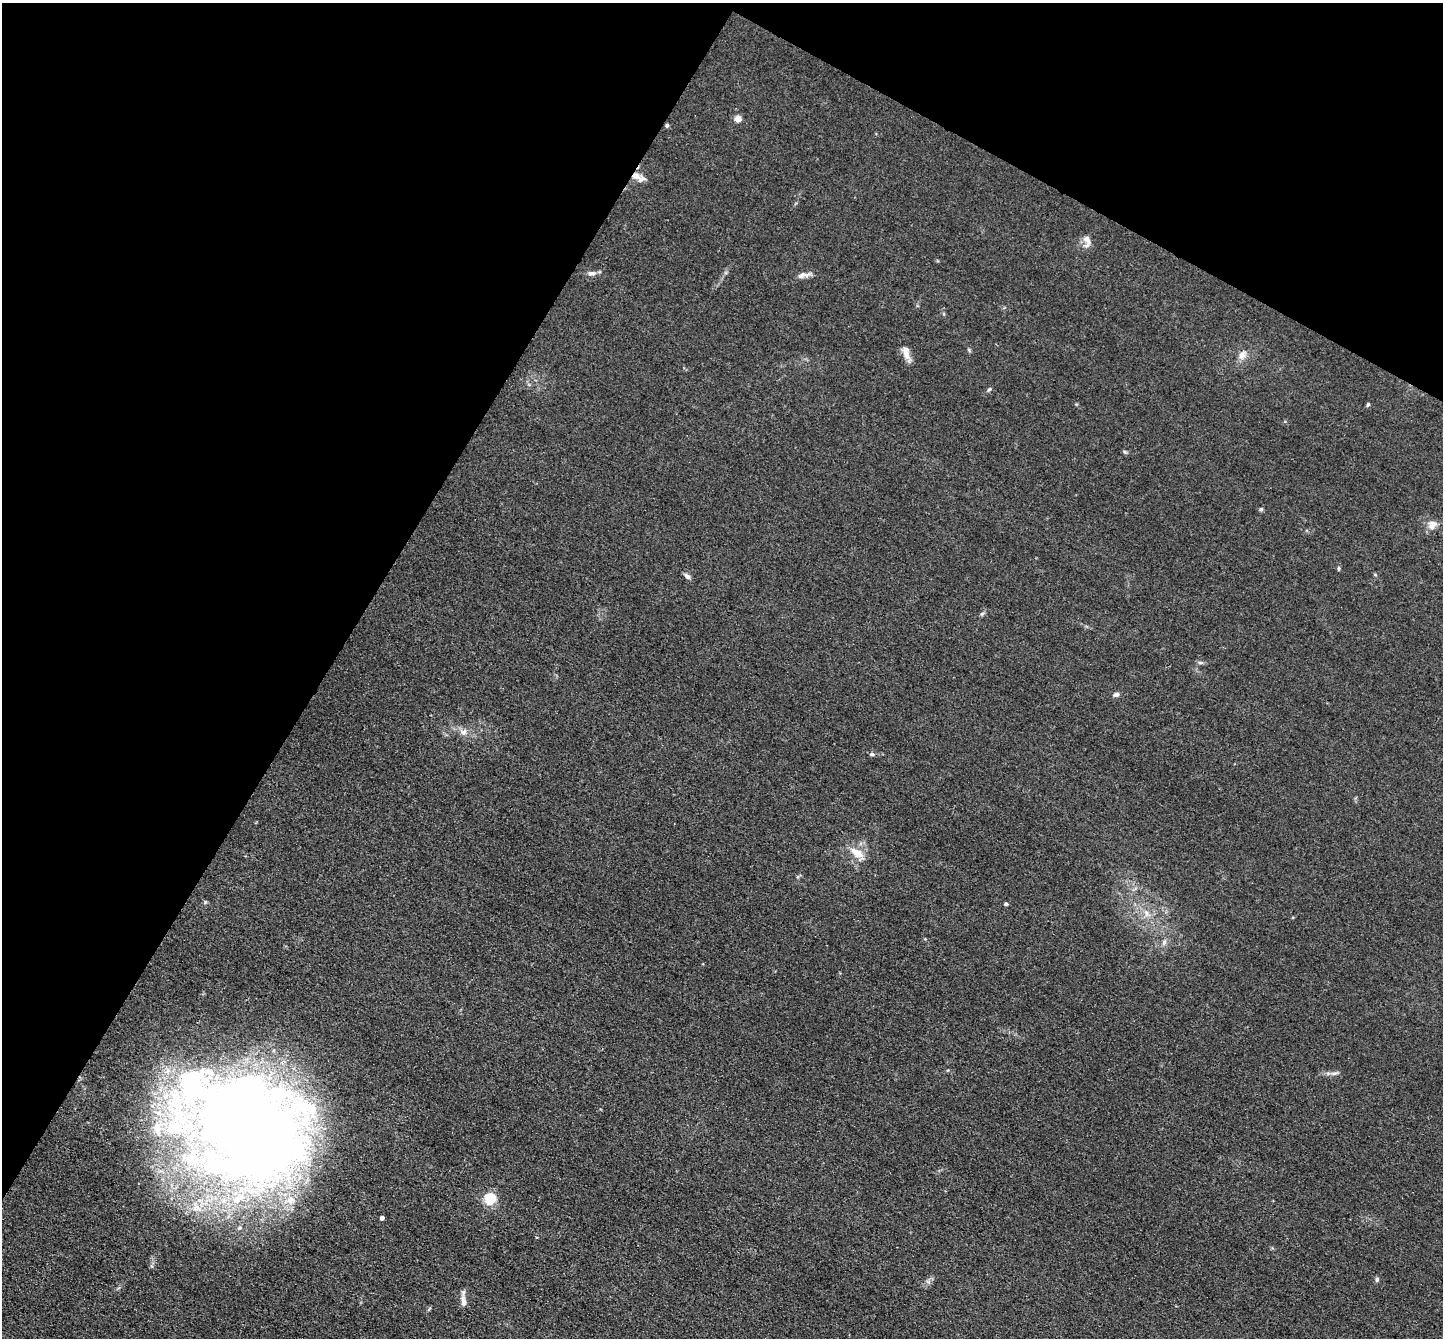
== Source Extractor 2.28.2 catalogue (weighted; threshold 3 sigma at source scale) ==
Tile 2 of 4 x 4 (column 2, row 1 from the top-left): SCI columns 1451-2891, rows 4304-5639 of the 5783 x 5794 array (HDU 1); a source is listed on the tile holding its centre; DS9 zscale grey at full resolution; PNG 1445 x 1340 px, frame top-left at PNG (2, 3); no overlay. Shown black and unused: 30% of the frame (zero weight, under 3 of 4 exposures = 2% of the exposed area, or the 3 px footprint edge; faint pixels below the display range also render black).
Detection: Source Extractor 2.28.2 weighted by HDU 2 'WHT'; one run over the whole footprint, this tile lists its part. Background 0.0185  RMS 0.0043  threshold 0.0194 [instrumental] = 3 sigma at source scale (4.5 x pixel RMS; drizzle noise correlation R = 1.50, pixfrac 1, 0.05/0.05 arcsec/px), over >= 5 px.
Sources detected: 38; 2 inside a brighter object's white glare — not listed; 5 inside a brighter listed object's ellipse — not listed separately; the other 31 listed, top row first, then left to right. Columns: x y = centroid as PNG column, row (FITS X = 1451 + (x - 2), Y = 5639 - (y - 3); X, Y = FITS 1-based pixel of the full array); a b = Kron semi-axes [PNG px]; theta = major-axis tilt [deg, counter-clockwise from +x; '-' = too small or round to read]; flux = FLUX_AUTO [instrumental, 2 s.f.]
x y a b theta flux
738 119 7 6 - 3.1
667 125 6 4 76 0.67
638 177 18 7 -24 3.1
1087 240 15 8 -58 2.7
592 273 12 6 3 1.8
804 275 20 6 12 2.6
969 350 6 4 -46 0.55
906 354 14 9 -74 3.8
1242 355 12 9 54 2.8
989 389 7 4 52 0.7
1368 405 5 4 - 0.61
1124 452 6 5 - 0.64
1261 509 5 5 - 0.76
1432 525 13 11 62 3.2
1339 568 5 4 - 0.63
687 576 9 5 -45 1.4
982 614 6 5 - 0.71
1200 662 8 4 0 0.92
1116 694 8 5 19 1.3
463 732 11 8 -5 2.5
872 754 7 5 0 0.97
857 853 16 8 -30 6.2
1006 904 5 4 - 0.68
1147 913 13 7 -58 2.9
1164 942 8 6 74 1.4
1334 1073 10 4 1 1.3
249 1126 129 103 5 640
490 1199 5 5 - 53
382 1218 4 4 - 1.9
1377 1279 7 5 75 0.86
464 1301 15 7 -81 2.9
Overlapping masked pixels (flux is a lower limit): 2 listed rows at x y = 638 177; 249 1126